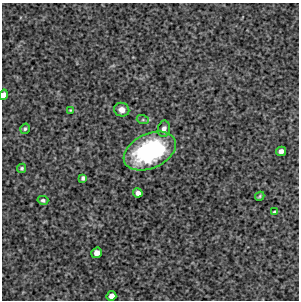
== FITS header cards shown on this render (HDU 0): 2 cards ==
NAXIS1  =                  297 /Length X axis
NAXIS2  =                  298 /Length Y axis

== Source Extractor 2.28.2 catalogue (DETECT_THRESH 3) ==
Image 297 x 298 px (HDU 0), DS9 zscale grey, 1 PNG px = 1 image px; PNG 301 x 302 px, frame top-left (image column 1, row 298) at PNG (2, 3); each listed source drawn as its Kron ellipse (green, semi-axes under 4 px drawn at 4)
Background 5760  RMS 260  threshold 784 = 3 sigma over >= 5 px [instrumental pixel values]
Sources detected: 16; all 16 listed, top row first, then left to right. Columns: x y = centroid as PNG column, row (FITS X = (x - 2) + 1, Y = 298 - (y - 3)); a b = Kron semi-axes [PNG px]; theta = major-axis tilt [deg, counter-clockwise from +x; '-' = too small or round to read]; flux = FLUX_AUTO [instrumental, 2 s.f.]
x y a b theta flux
4 95 5 4 - 9.1e+04
70 110 4 3 - 1.7e+04
122 110 7 7 - 1.2e+05
143 120 6 4 -18 2.3e+04
25 129 5 4 - 2.7e+04
164 129 8 6 81 8.6e+04
150 151 28 17 25 2.4e+06
281 151 5 4 - 9.0e+04
22 168 5 4 - 3.2e+04
83 178 4 4 - 4.5e+04
138 193 5 4 - 7.9e+04
260 196 5 3 - 2.5e+04
43 200 5 4 - 3.8e+04
274 212 3 3 - 2.0e+04
97 253 5 5 - 1.2e+05
111 296 5 5 - 1.0e+05
At the frame edge (FLAGS 8, measured only in part): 1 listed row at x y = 4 95